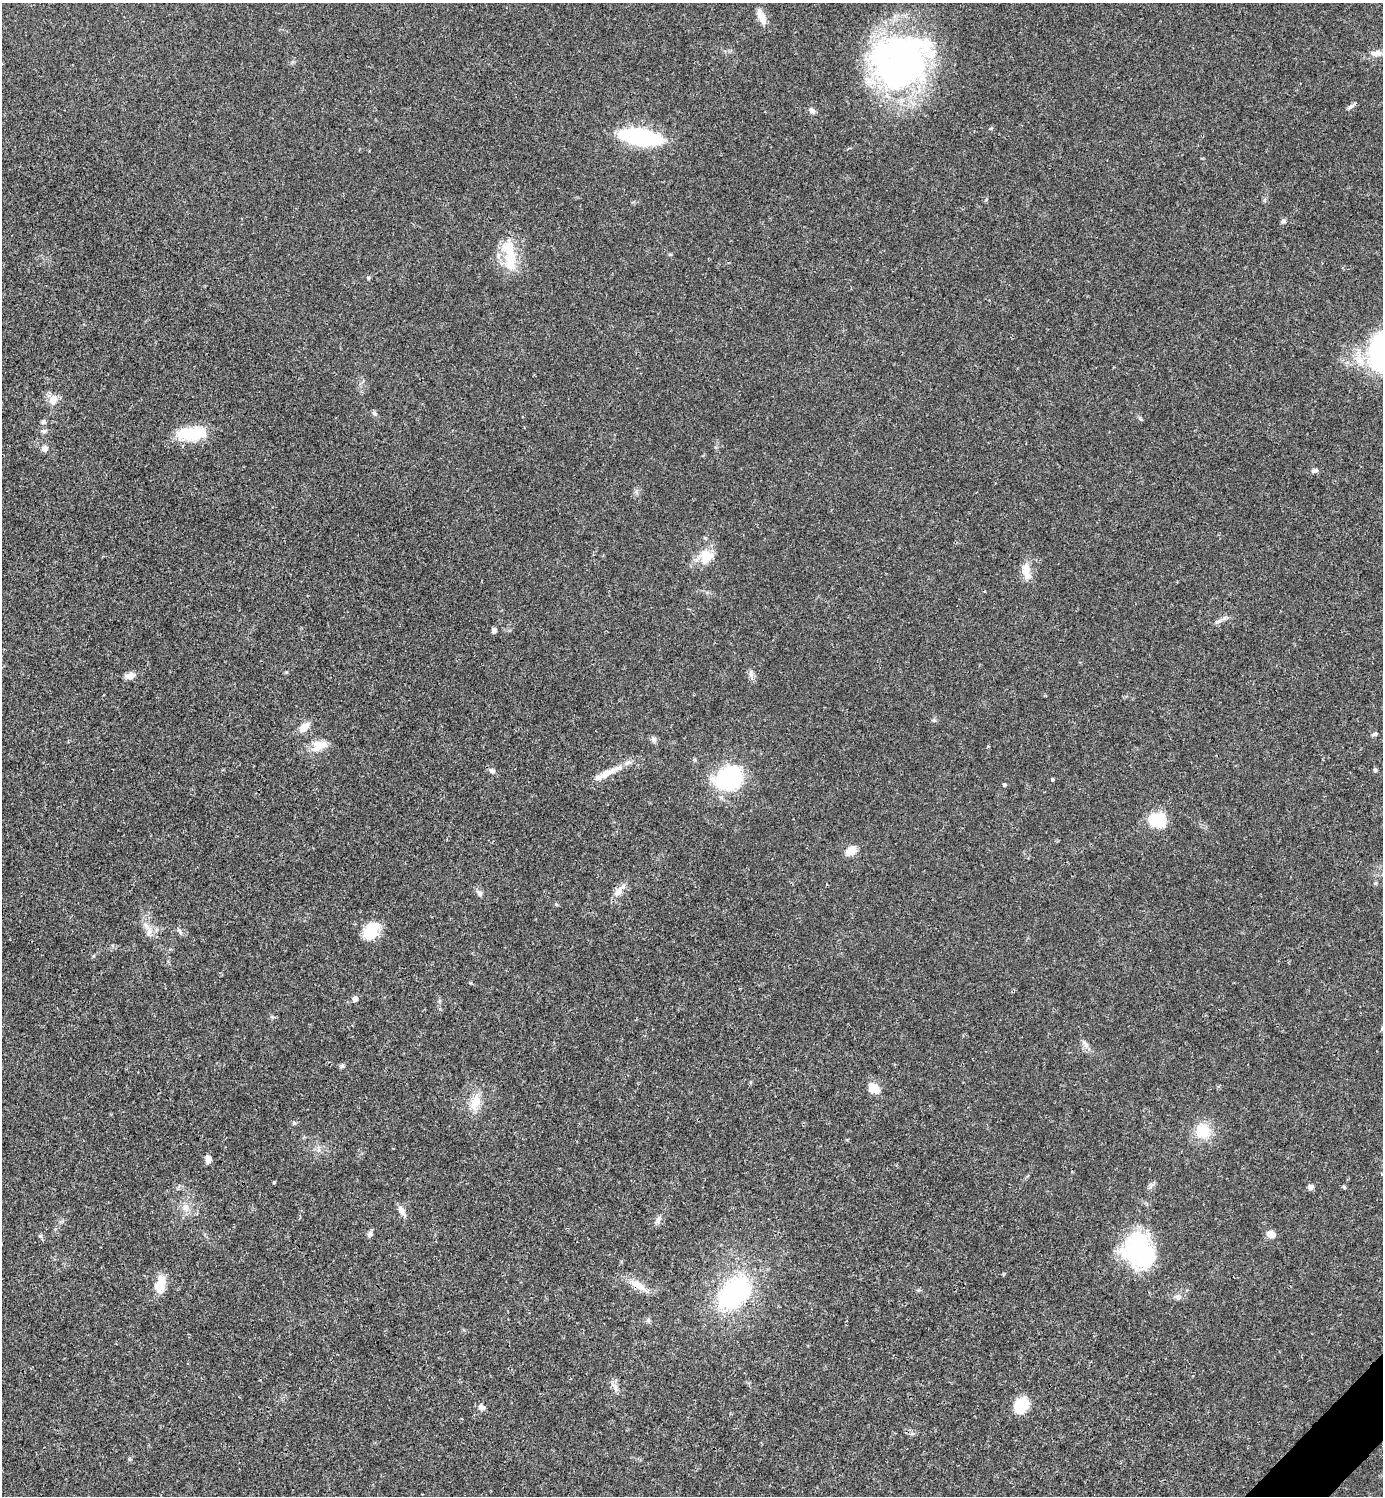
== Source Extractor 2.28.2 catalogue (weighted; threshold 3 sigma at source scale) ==
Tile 6 of 4 x 4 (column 2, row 2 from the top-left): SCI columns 1680-3060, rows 2989-4482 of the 5980 x 5981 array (HDU 1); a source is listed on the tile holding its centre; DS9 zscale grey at full resolution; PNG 1385 x 1498 px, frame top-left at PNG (2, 3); no overlay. Shown black and unused: <1% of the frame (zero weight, under 3 of 4 exposures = <1% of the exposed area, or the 3 px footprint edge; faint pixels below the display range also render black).
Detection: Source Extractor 2.28.2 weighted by HDU 2 'WHT'; one run over the whole footprint, this tile lists its part. Background 0.0194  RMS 0.0023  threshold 0.0102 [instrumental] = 3 sigma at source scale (4.5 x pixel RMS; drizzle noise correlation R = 1.50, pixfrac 1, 0.05/0.05 arcsec/px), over >= 5 px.
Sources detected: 69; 1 inside a brighter object's white glare — not listed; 4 inside a brighter listed object's ellipse — not listed separately; the other 64 listed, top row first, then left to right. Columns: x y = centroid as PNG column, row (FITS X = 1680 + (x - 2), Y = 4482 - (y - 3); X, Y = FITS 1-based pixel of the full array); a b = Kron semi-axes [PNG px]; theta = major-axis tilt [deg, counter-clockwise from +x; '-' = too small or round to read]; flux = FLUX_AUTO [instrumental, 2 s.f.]
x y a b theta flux
761 17 19 8 -64 2.4
1376 53 17 8 0 1.5
899 65 74 54 16 72
1351 106 12 4 36 0.61
812 111 9 7 -25 0.7
640 137 33 11 -9 36
1284 221 7 5 3 0.48
509 252 42 16 -76 7.3
368 278 5 4 - 0.28
53 400 16 11 74 2.1
374 413 8 6 -44 0.54
43 422 8 6 45 0.5
44 431 9 5 5 0.6
192 434 32 15 3 9.7
45 448 7 7 - 1.1
1315 471 8 6 14 0.62
706 556 19 18 - 4.4
1026 571 24 10 -84 3
1217 621 9 4 13 0.55
494 630 6 5 - 0.67
751 674 9 6 83 0.77
130 676 12 8 16 1.4
304 727 16 9 43 2.1
1375 734 7 5 27 0.51
654 739 8 7 - 0.72
321 744 22 11 10 2.9
492 770 8 6 -19 0.71
1375 770 6 5 - 0.35
606 774 45 8 26 4.1
729 778 32 25 33 18
1052 779 3 3 - 0.55
1004 785 4 4 - 0.31
1156 819 21 19 31 6
851 851 12 8 34 2.6
1375 883 5 5 - 0.27
619 891 19 8 52 2
479 893 11 6 -50 0.75
371 930 23 15 57 5.7
179 931 12 3 -56 0.5
149 932 15 7 67 1.5
355 999 6 5 - 1.1
1085 1044 12 5 -72 0.96
342 1066 7 5 70 0.44
874 1088 16 11 -34 2.6
475 1102 22 12 63 3.7
294 1123 6 4 -45 0.31
1203 1131 18 18 - 5.8
208 1159 9 6 87 1.2
274 1182 3 3 - 0.3
1311 1187 8 7 - 0.73
1344 1187 6 4 -45 0.27
185 1208 11 9 -80 1.6
402 1211 17 6 -59 1.3
658 1220 12 6 63 0.86
370 1234 9 6 65 0.66
1271 1234 9 7 -10 1.8
1139 1251 42 33 -60 23
160 1284 22 12 77 3.9
638 1285 26 9 -32 3.3
734 1293 29 18 47 40
648 1320 6 6 - 0.45
615 1388 14 6 -67 1.1
1021 1405 17 14 48 5.9
481 1407 9 8 - 0.98
Overlapping masked pixels (flux is a lower limit): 1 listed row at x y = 638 1285
Unlisted compact peaks at least as high as the median listed source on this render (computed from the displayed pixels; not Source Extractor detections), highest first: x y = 1140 418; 129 1459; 934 720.